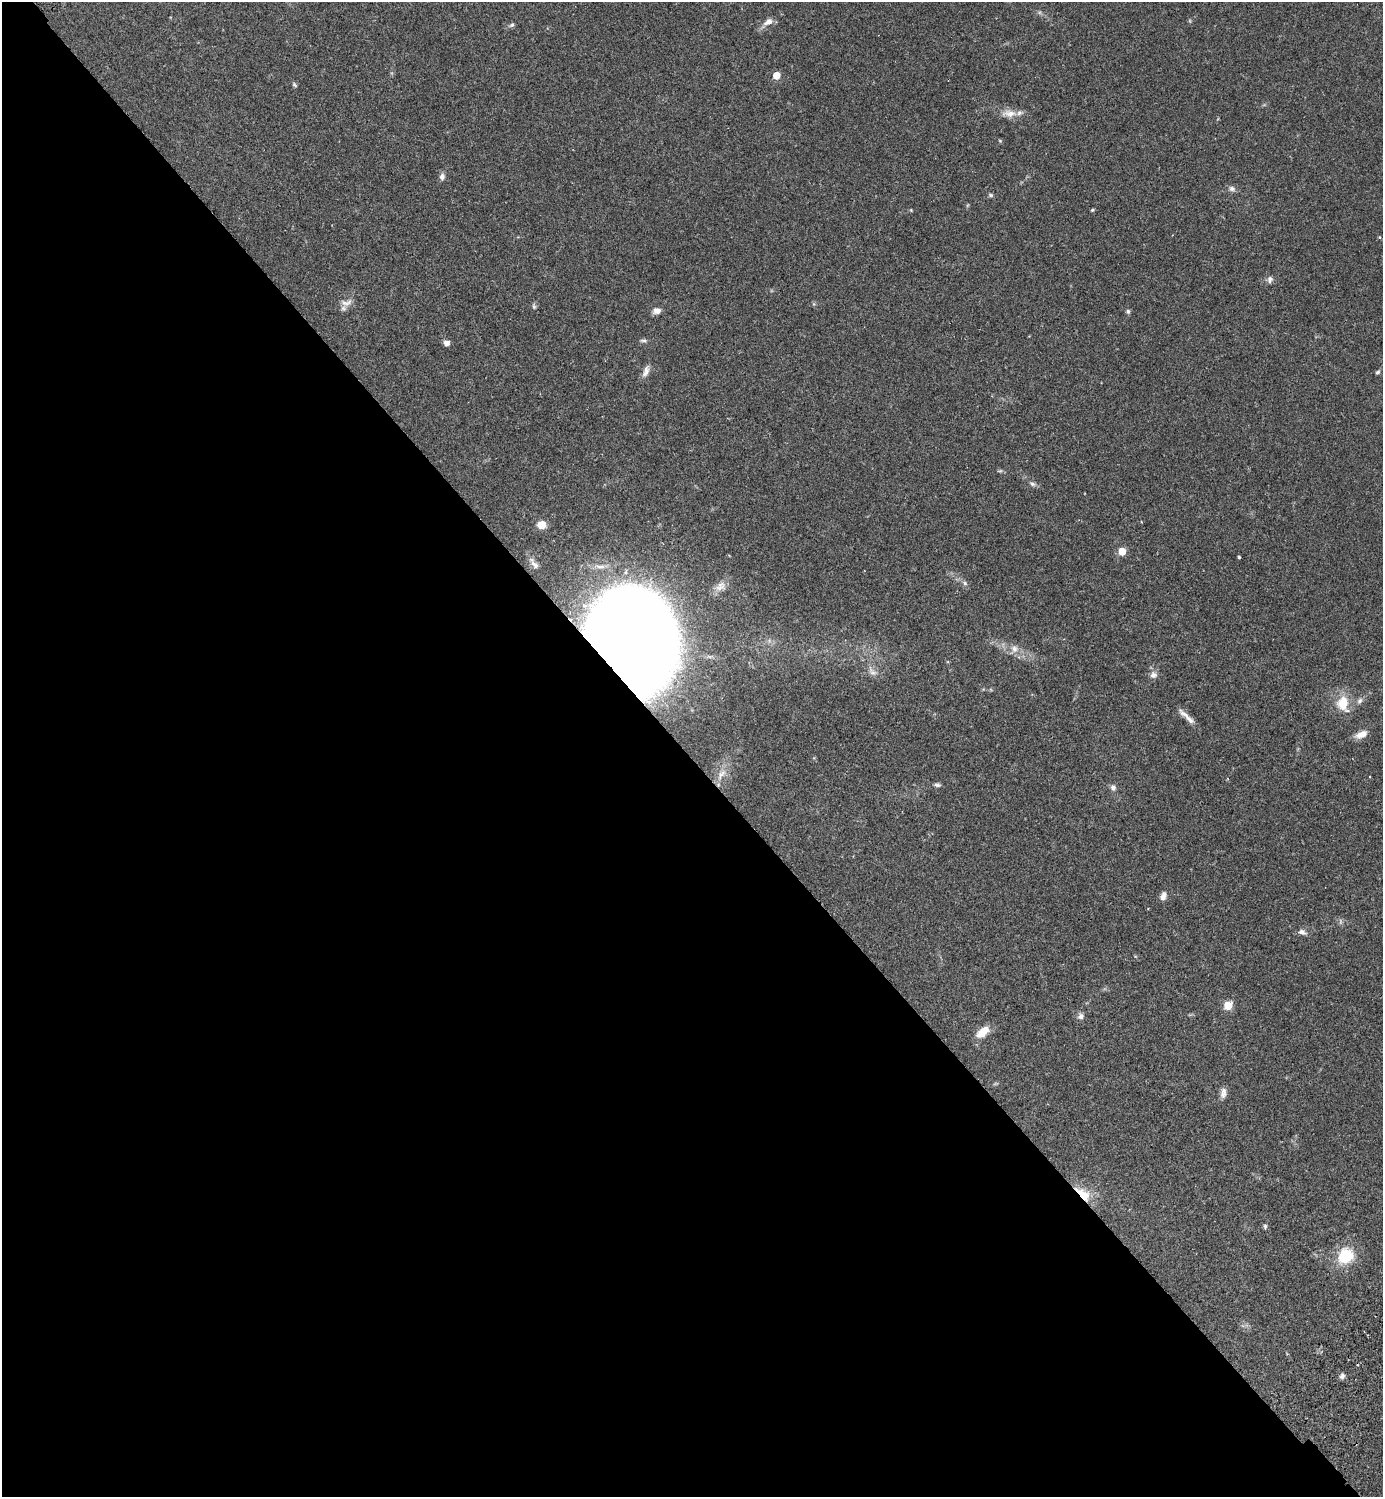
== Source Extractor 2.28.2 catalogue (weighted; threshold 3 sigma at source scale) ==
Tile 9 of 4 x 4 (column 1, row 3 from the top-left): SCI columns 345-1725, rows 1540-3034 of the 6072 x 6072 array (HDU 1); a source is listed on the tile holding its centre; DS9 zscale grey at full resolution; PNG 1385 x 1499 px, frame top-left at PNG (2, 2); no overlay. Shown black and unused: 50% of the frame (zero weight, under 2 of 3 exposures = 3% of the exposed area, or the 3 px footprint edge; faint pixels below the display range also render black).
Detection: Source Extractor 2.28.2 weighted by HDU 2 'WHT'; one run over the whole footprint, this tile lists its part. Background 0.0707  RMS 0.0052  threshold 0.0235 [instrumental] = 3 sigma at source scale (4.5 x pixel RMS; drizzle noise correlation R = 1.50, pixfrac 1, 0.05/0.05 arcsec/px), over >= 5 px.
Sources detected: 52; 2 too faint to see at this stretch — not listed; the other 50 listed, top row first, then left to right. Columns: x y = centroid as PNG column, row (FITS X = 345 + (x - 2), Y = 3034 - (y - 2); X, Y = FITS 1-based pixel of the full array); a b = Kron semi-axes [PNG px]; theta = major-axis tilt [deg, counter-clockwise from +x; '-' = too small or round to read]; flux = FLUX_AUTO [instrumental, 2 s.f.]
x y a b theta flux
768 22 12 7 27 3.6
512 25 8 6 27 1.2
776 75 5 5 - 9.4
294 85 7 5 -42 0.84
1009 113 23 10 0 5.8
1000 141 5 5 - 0.56
442 176 9 7 78 1.9
1232 189 10 8 -14 1.8
991 195 7 5 -16 0.92
911 210 4 4 - 0.43
1092 210 4 3 - 0.68
1379 237 5 3 - 0.47
1270 279 10 7 73 1.8
346 303 18 10 12 4
534 306 9 5 -72 1.1
657 311 8 6 12 3.2
1128 311 6 6 - 1
643 341 10 5 -6 1.2
446 343 6 6 - 2.6
646 371 17 7 71 3.2
1378 372 6 4 19 0.84
1000 471 7 5 7 0.8
1032 484 9 6 -26 1.4
542 525 7 6 - 6.4
1122 551 5 5 - 14
1239 557 3 3 - 0.72
546 564 45 31 -12 86
965 583 6 5 - 1.2
720 586 17 12 31 4.5
629 639 67 57 -78 2900
1014 649 12 11 - 4.1
872 672 15 8 -41 3.3
1153 675 10 10 - 2.6
1360 701 9 6 57 1.8
1343 703 15 11 -81 13
1186 716 28 5 -43 3.9
699 718 48 33 -86 86
1361 734 14 7 22 5.1
937 785 8 5 -11 1.2
1113 788 7 6 - 2.1
1163 896 9 6 71 3.1
1302 932 12 7 -22 2.2
1228 1005 5 5 - 18
1081 1016 9 8 - 2
983 1032 18 9 39 7.2
1223 1093 14 7 83 2.8
1083 1194 21 10 -41 11
1265 1226 6 5 - 0.95
1345 1256 16 13 46 21
1342 1376 7 6 - 1.5
Overlapping masked pixels (flux is a lower limit): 4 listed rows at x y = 546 564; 629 639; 699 718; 1083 1194